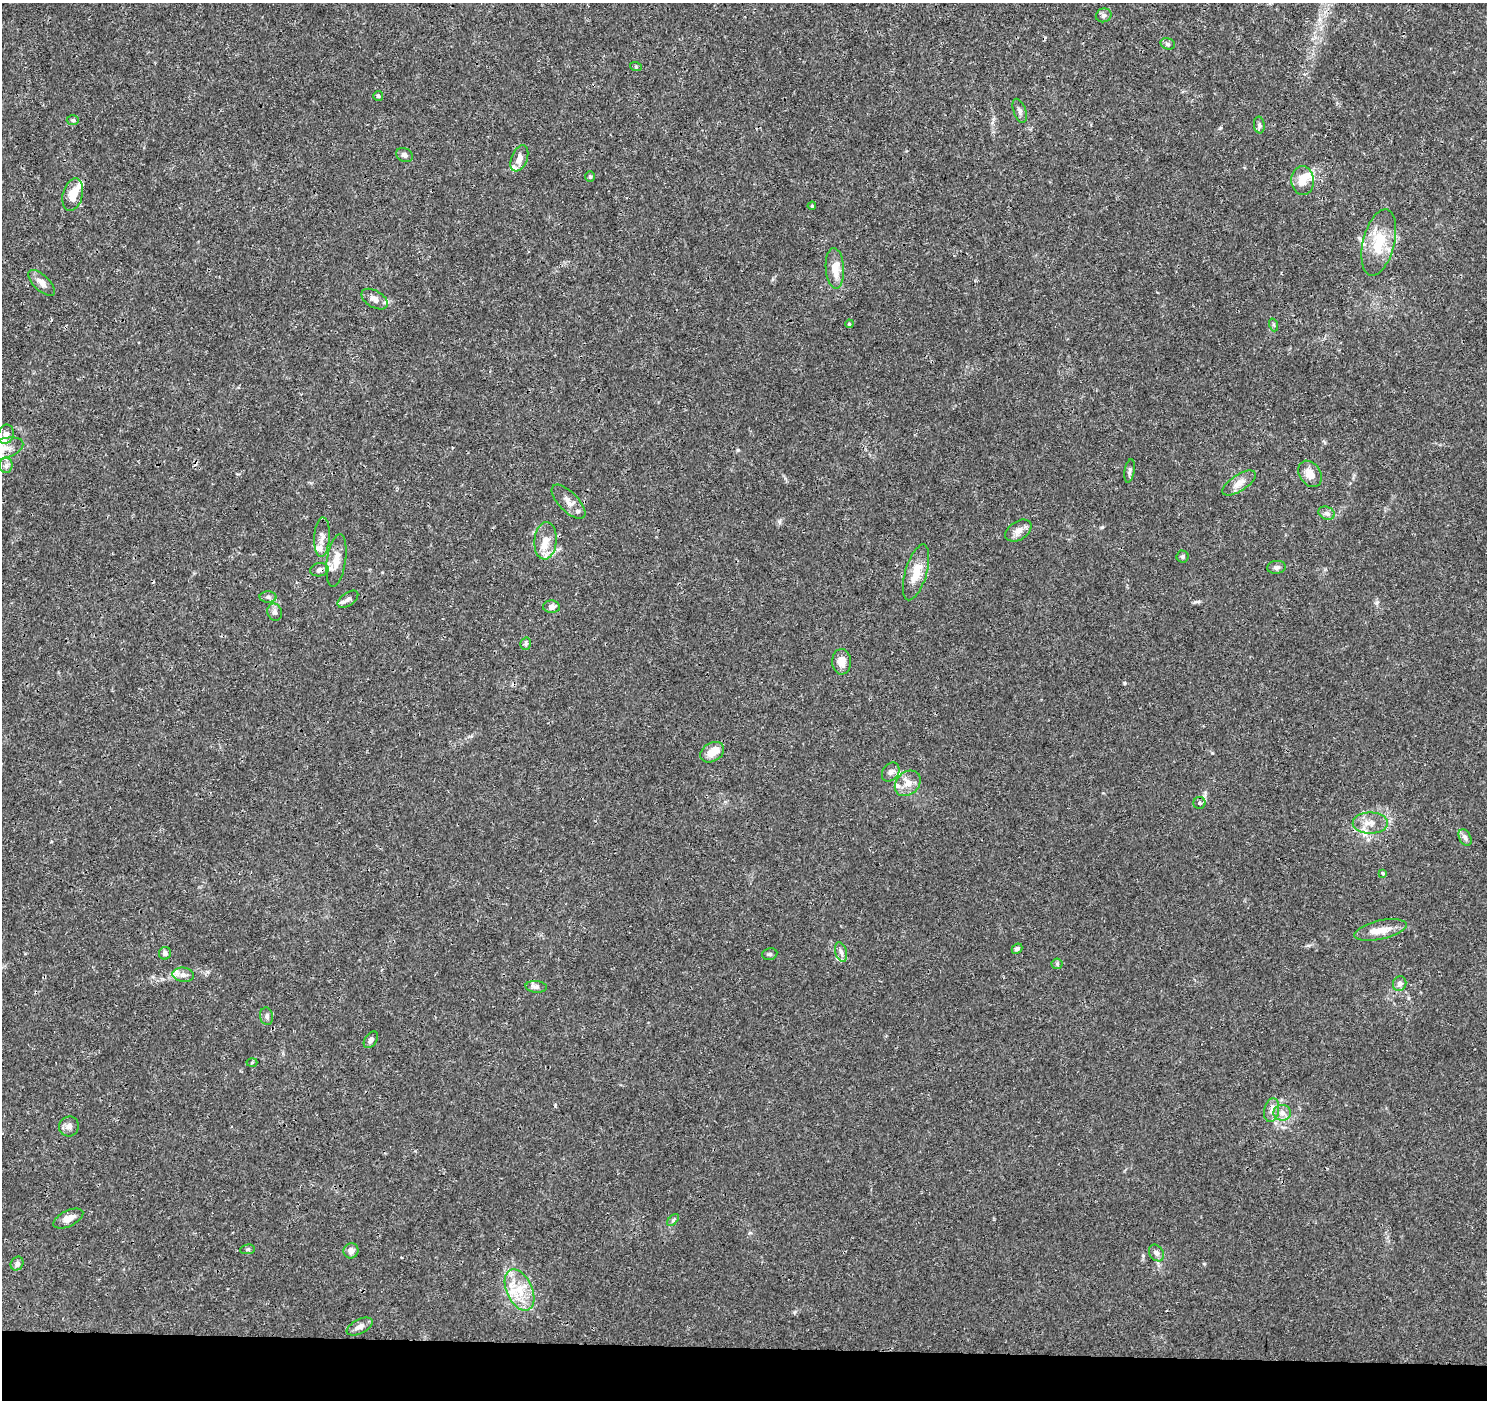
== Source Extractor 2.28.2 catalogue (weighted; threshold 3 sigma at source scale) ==
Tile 8 of 3 x 3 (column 2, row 3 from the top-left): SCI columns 1487-2971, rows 228-1625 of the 4466 x 4702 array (HDU 1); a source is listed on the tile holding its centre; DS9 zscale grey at full resolution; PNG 1489 x 1402 px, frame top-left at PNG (2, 3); each listed source drawn as its Kron ellipse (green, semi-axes under 4 px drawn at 4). Shown black and unused: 4% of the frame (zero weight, under 3 of 4 exposures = <1% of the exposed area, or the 3 px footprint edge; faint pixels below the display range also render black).
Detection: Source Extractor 2.28.2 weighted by HDU 2 'WHT'; one run over the whole footprint, this tile lists its part. Background 0.00382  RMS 0.0011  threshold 0.0051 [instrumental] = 3 sigma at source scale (4.5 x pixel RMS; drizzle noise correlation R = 1.50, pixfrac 1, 0.0396/0.0396 arcsec/px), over >= 5 px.
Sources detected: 86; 1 inside a brighter object's white glare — neither listed nor drawn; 14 inside a brighter listed object's ellipse — not listed separately; the other 71 listed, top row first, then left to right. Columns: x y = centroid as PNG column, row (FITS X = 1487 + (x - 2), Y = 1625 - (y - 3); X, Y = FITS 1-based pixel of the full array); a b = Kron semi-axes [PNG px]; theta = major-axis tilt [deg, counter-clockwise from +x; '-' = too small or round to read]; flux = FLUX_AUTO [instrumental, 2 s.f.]
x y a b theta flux
1104 15 8 6 22 0.35
1168 44 7 5 -15 0.25
636 67 6 4 -19 0.12
378 96 5 5 - 0.19
1020 111 12 6 -70 0.39
73 120 6 5 - 0.18
1259 125 8 5 -82 0.27
404 155 8 6 -24 0.38
519 158 14 8 67 0.76
590 177 5 4 - 0.15
1303 180 14 11 -86 1.4
73 195 17 10 75 1.7
812 206 4 3 - 0.11
1379 242 34 16 76 3.9
835 268 20 9 -86 1.7
42 283 17 7 -43 0.8
374 299 14 8 -31 0.69
849 324 4 3 - 0.11
1274 325 6 4 -72 0.17
6 434 10 7 74 0.64
3 449 21 10 17 1.4
6 465 8 6 88 0.39
1130 471 12 5 81 0.32
1310 474 14 10 -56 1.2
1239 483 19 8 33 1
568 502 22 9 -45 0.97
1327 513 8 6 -21 0.37
1018 531 14 9 34 0.83
322 537 20 7 86 0.74
545 541 19 11 85 1.4
1182 557 6 6 - 0.22
336 560 26 9 82 1.5
1276 567 9 6 7 0.34
319 570 9 6 10 0.42
916 572 29 10 73 2.1
268 597 8 5 -1 0.28
348 599 12 6 35 0.47
551 607 8 6 -4 0.48
275 612 8 7 - 0.4
526 644 6 5 - 0.22
842 662 12 9 -88 1.1
712 752 13 9 30 1.3
891 772 10 8 54 0.48
908 783 14 11 44 1.1
1199 803 6 6 - 0.32
1370 823 17 10 0 1.2
1465 837 9 5 -64 0.36
1383 873 4 3 - 0.13
1380 930 27 9 12 1.6
1017 949 6 4 41 0.35
841 952 10 5 -74 0.4
165 953 6 6 - 0.43
770 954 8 5 12 0.25
1057 964 5 5 - 0.18
183 975 11 7 -7 0.56
1400 984 7 6 - 0.54
536 987 10 6 -5 0.37
267 1016 9 6 -79 0.33
371 1040 9 6 55 0.42
252 1062 5 3 - 0.11
1272 1110 12 7 78 0.72
1282 1113 8 8 - 0.69
69 1126 10 10 - 0.57
68 1219 16 8 25 0.98
673 1220 7 4 46 0.18
248 1249 7 5 6 0.2
351 1251 8 7 - 0.56
1156 1253 9 7 -56 0.45
17 1264 7 6 - 0.35
519 1290 22 13 -65 2.7
360 1327 14 7 27 0.66
Overlapping masked pixels (flux is a lower limit): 1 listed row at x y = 319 570
Isophote crosses this tile's border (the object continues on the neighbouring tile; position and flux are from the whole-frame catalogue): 2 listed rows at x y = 3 449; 6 465
Unlisted compact peaks at least as high as the median listed source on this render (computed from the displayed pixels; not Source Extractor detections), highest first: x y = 1102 527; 1124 683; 1195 602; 1377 602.